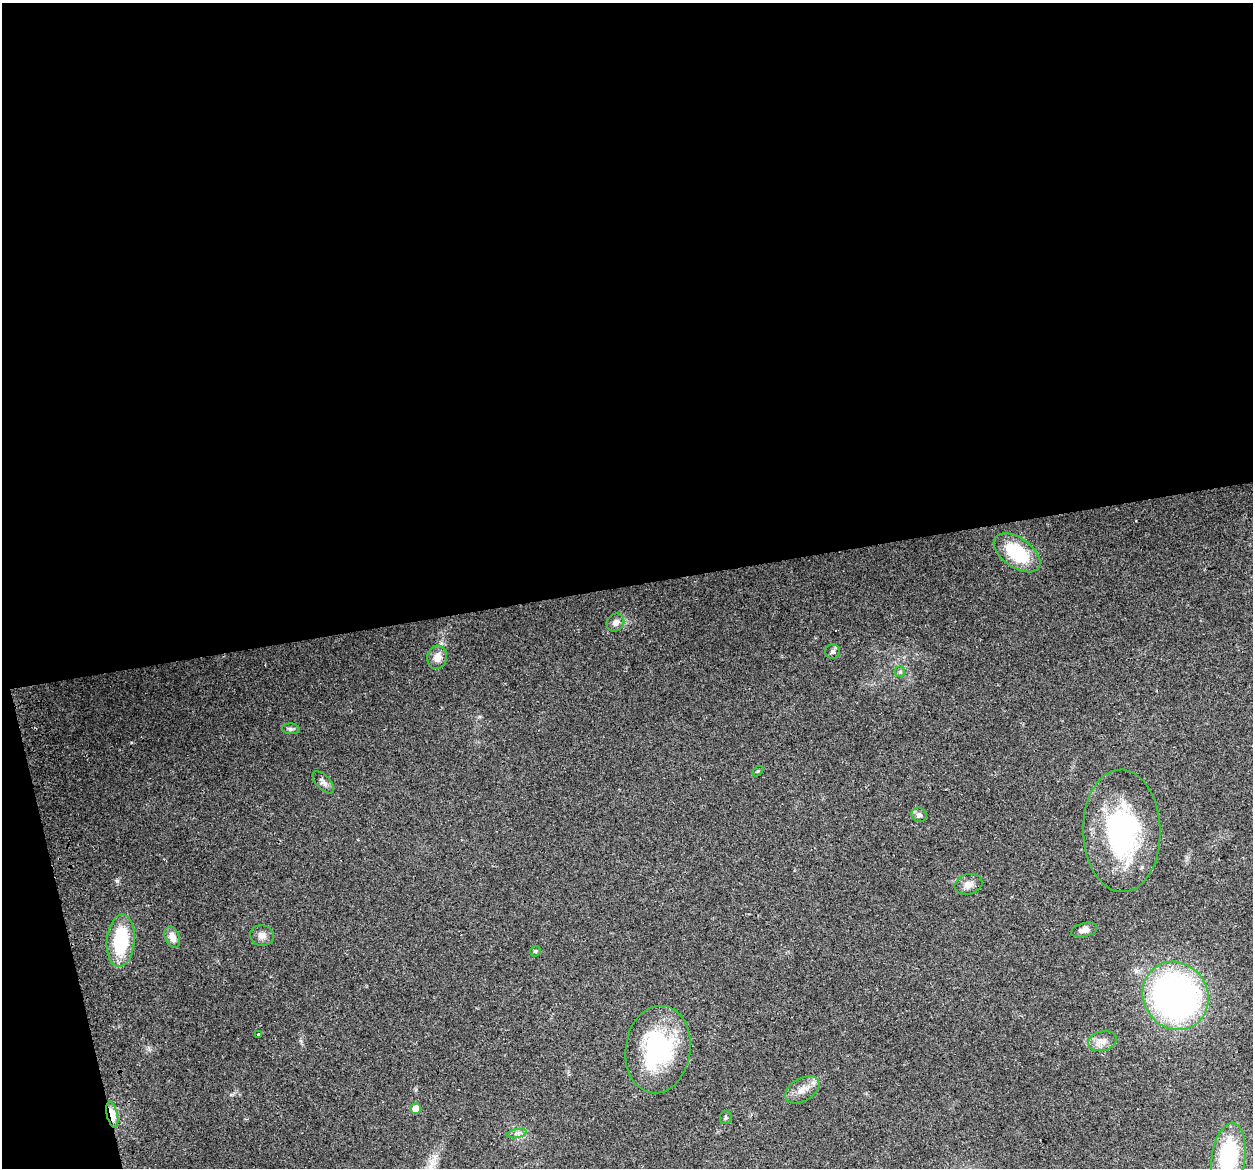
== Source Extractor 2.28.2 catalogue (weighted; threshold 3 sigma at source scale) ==
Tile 1 of 4 x 4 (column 1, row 1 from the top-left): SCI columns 32-1282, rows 3589-4754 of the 5066 x 4797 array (HDU 1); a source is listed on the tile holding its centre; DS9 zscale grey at full resolution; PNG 1255 x 1170 px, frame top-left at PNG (2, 3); each listed source drawn as its Kron ellipse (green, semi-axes under 4 px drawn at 4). Shown black and unused: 52% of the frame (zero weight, under 2 of 3 exposures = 2% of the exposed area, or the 3 px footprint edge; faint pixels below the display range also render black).
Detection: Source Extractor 2.28.2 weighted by HDU 2 'WHT'; one run over the whole footprint, this tile lists its part. Background 0.118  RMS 0.011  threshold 0.0497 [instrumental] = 3 sigma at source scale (4.5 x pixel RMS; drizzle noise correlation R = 1.50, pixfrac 1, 0.0396/0.0396 arcsec/px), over >= 5 px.
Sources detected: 27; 1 cosmic-ray / hot-pixel residue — neither listed nor drawn; the other 26 listed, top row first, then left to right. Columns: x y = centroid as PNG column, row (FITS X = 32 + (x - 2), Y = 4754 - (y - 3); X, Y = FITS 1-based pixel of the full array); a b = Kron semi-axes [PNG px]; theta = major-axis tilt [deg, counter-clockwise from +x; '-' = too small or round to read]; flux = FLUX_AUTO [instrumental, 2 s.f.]
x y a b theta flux
1017 553 26 14 -35 55
615 623 9 8 - 6
832 652 7 7 - 2.9
437 657 12 10 76 9.4
900 672 5 5 - 1.9
291 729 9 5 -3 2.5
758 771 6 4 44 1.3
323 782 14 7 -46 4.8
919 815 8 7 - 4.8
1122 831 61 38 -89 180
968 884 14 10 15 7.6
1084 930 13 6 14 6
262 936 12 10 -12 6.5
172 937 11 7 -67 9.4
121 941 26 14 85 63
535 951 6 5 - 1.6
1175 996 35 32 -55 420
259 1035 3 3 - 5.7
1102 1041 14 9 15 8.5
658 1049 44 32 81 120
802 1090 19 11 30 12
416 1109 5 5 - 12
112 1115 13 5 -76 17
726 1118 7 6 - 2
517 1133 10 4 10 3.5
1228 1157 34 16 82 93
Overlapping masked pixels (flux is a lower limit): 1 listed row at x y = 112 1115
Isophote crosses this tile's border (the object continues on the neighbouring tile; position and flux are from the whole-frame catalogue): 1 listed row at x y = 1228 1157
Unlisted compact peaks at least as high as the median listed source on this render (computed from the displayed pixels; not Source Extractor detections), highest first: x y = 117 880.